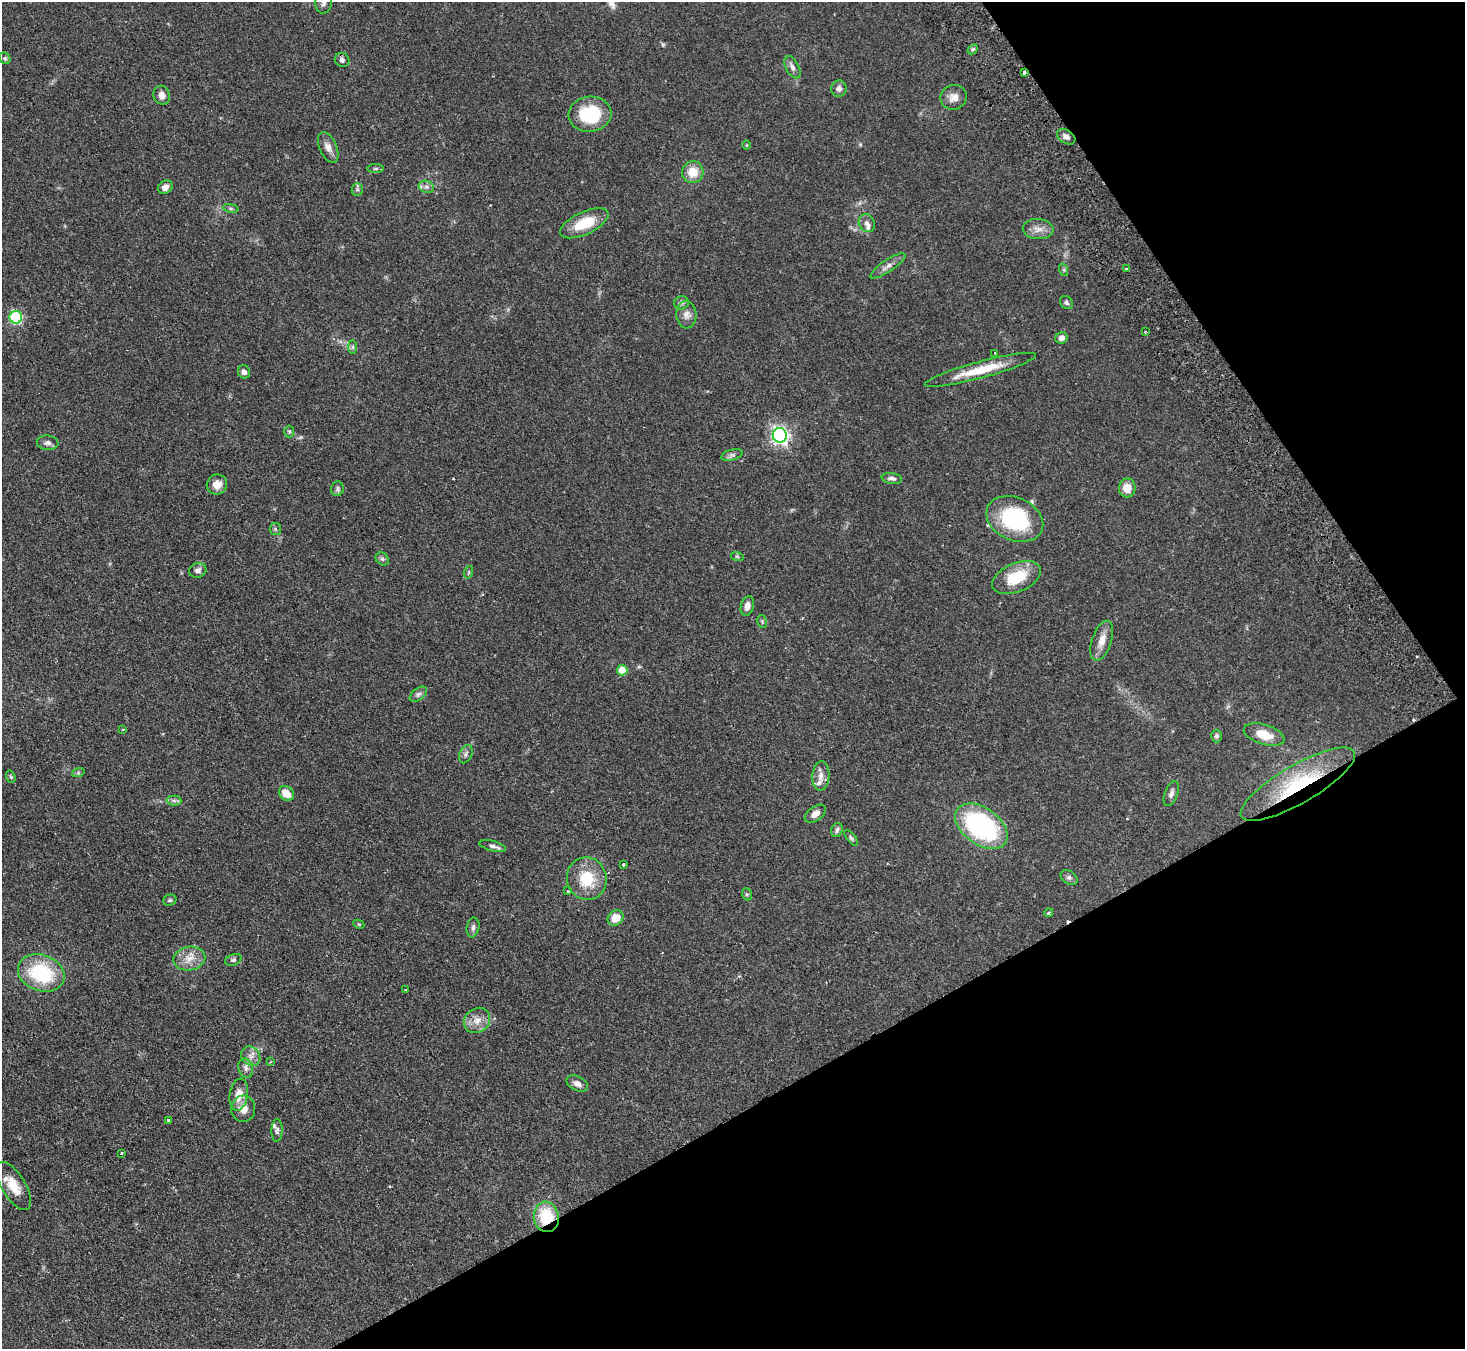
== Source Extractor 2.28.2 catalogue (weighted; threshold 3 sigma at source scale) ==
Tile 12 of 4 x 4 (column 4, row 3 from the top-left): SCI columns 4439-5901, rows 1678-3024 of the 5952 x 5912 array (HDU 1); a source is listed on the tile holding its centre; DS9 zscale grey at full resolution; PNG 1467 x 1351 px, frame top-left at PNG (2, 2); each listed source drawn as its Kron ellipse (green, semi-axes under 4 px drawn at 4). Shown black and unused: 27% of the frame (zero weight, under 2 of 3 exposures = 3% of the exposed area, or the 3 px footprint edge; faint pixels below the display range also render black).
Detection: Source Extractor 2.28.2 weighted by HDU 2 'WHT'; one run over the whole footprint, this tile lists its part. Background 0.0677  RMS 0.0052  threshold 0.0234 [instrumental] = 3 sigma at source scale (4.5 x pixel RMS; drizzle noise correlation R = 1.50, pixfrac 1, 0.05/0.05 arcsec/px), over >= 5 px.
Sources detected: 103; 3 cosmic-ray / hot-pixel residue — neither listed nor drawn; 3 inside a brighter listed object's ellipse — not listed separately; the other 97 listed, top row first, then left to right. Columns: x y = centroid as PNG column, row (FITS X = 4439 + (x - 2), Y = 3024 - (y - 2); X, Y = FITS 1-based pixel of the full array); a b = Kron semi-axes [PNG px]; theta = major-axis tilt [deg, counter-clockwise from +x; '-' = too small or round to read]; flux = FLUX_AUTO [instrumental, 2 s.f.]
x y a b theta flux
323 3 10 8 87 2.1
973 49 6 4 42 0.86
5 58 6 5 - 0.75
342 60 7 7 - 1.3
792 67 12 6 -62 2.1
1024 72 3 3 - 1.3
839 89 8 8 - 2
162 95 9 8 - 2.8
954 97 13 12 - 4.1
590 114 21 17 6 26
1066 137 10 6 -31 2.2
747 145 4 3 - 0.4
328 147 16 8 -66 3.4
376 169 8 4 0 0.82
693 172 11 10 - 7.8
165 187 8 6 36 2.3
426 187 8 6 -20 1.6
357 190 6 5 - 0.88
231 208 8 4 -9 0.89
584 223 26 11 25 14
867 223 9 7 -61 2
1038 229 15 10 -4 4
888 266 21 6 33 2.9
1126 269 3 3 - 0.52
1064 270 6 4 -72 0.72
681 303 7 6 - 1.2
1066 303 7 5 -45 1
686 315 14 10 -86 3.3
16 317 6 6 - 53
1145 332 2 2 - 0.42
1061 338 6 5 - 2.3
353 347 7 4 -89 0.95
995 353 3 3 - 0.73
980 370 57 8 15 16
244 372 7 6 - 1.9
289 431 6 5 - 0.7
780 435 7 7 - 190
48 443 11 7 -5 1.9
732 455 11 5 16 1.5
892 478 10 5 -8 1.6
217 484 10 10 - 4.7
1127 488 9 8 - 5.8
337 489 7 6 - 1.1
1015 519 30 21 -24 46
275 529 6 5 - 0.78
737 556 6 4 -18 0.68
382 559 7 6 - 1.1
198 570 9 7 19 1.9
469 572 6 4 72 0.63
1017 578 26 14 22 16
747 606 10 6 74 2.7
762 621 7 4 -80 0.69
1102 641 21 9 71 5.5
622 670 5 5 - 9.8
418 694 10 5 37 1.4
123 729 4 2 - 0.41
1264 735 21 10 -17 9
1216 736 6 5 - 1.2
466 754 10 6 67 1.4
78 773 6 4 19 0.68
821 776 15 8 86 3.4
11 777 6 4 -72 0.7
1298 784 65 19 30 38
286 793 8 7 - 5.9
1171 793 13 6 70 2.1
174 800 7 5 -1 1.2
815 814 12 7 37 3.4
981 826 29 18 -36 79
837 830 7 5 72 1.3
851 838 9 4 -51 0.92
493 846 13 5 -14 1.8
623 864 3 3 - 3.9
1069 877 9 6 -36 1.3
587 879 21 20 - 16
568 891 3 3 - 1.6
747 894 6 5 - 0.72
170 900 7 5 24 0.81
1049 913 4 4 - 0.79
616 918 8 7 - 6.4
359 924 6 4 -28 0.54
473 927 10 6 79 1.5
189 958 16 11 10 5.9
233 960 8 5 22 1.2
41 973 24 18 -19 34
405 990 2 2 - 0.48
477 1020 14 12 39 5.1
251 1056 10 9 - 3
270 1062 3 2 - 0.49
246 1068 10 7 -76 2
577 1084 11 7 -27 3
239 1095 16 9 80 6
243 1109 13 12 - 5.1
169 1120 3 3 - 5.1
277 1130 11 5 88 1.4
121 1153 3 3 - 0.98
13 1186 27 12 -59 9.3
546 1217 15 12 -81 20
Overlapping masked pixels (flux is a lower limit): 3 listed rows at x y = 1024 72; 1298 784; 546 1217
Isophote crosses this tile's border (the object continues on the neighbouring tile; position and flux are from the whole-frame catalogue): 1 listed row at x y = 323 3